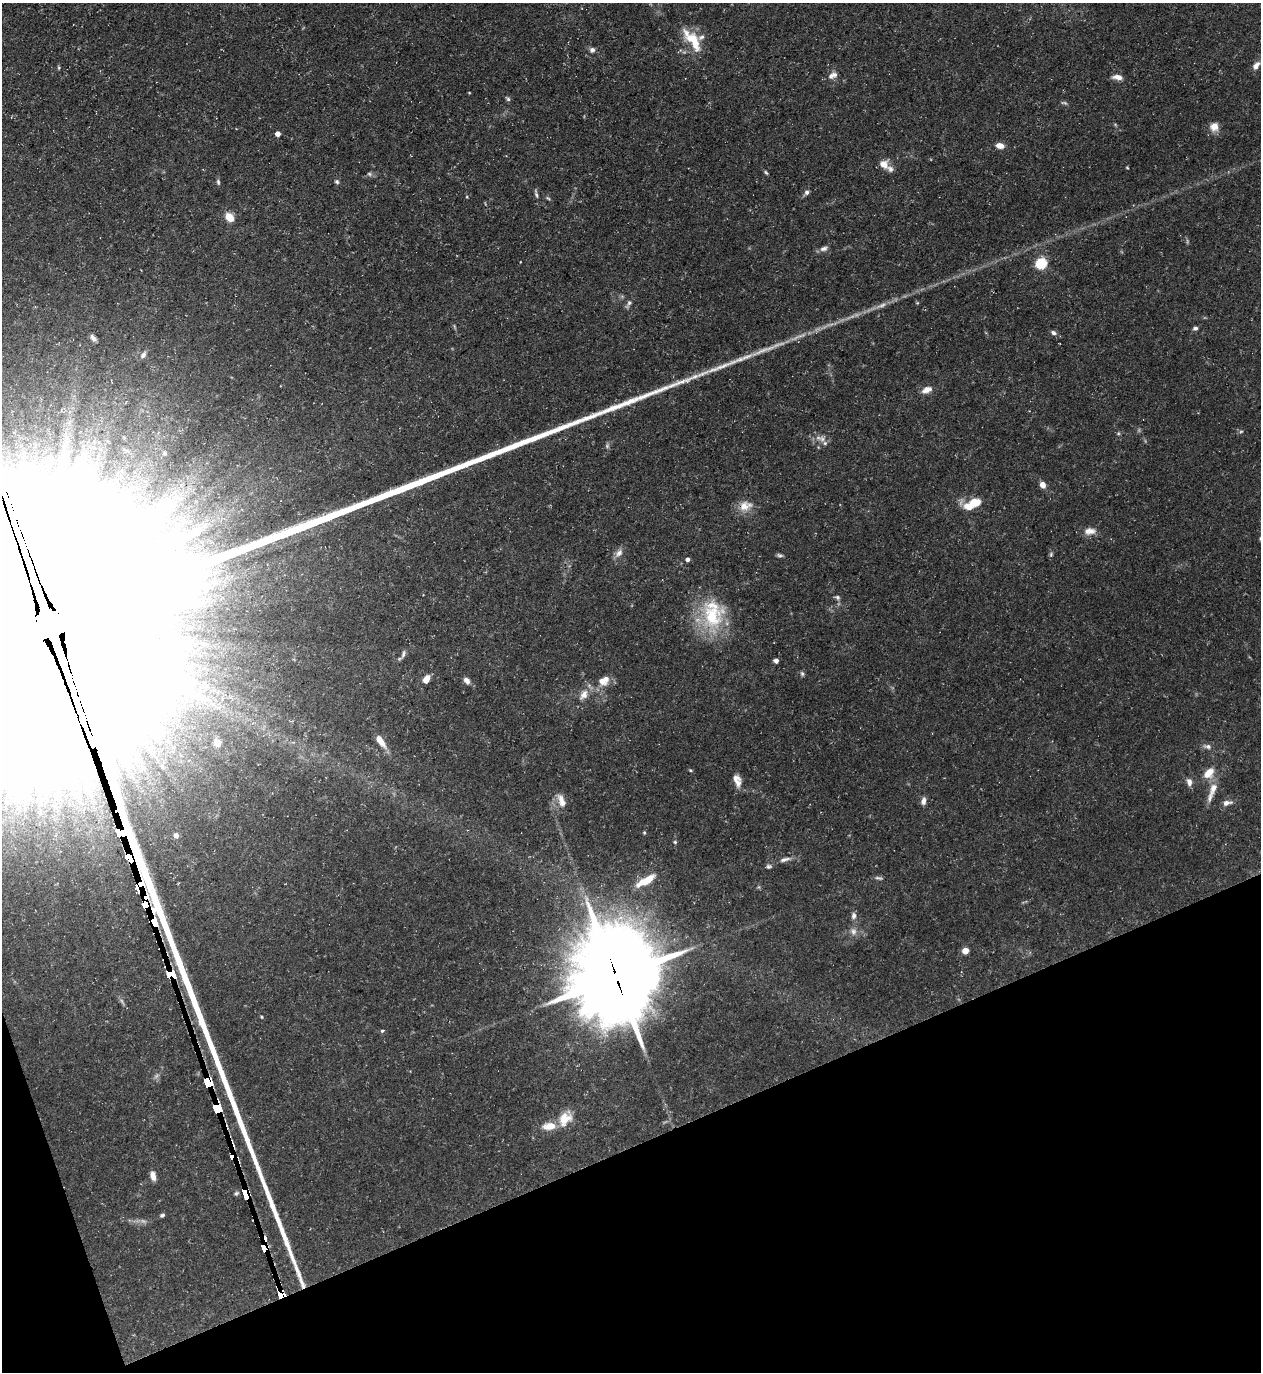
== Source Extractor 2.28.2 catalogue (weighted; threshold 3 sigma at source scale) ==
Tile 14 of 4 x 4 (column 2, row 4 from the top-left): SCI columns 1408-2666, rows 1-1370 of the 5462 x 5478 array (HDU 1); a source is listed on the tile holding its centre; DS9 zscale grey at full resolution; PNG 1263 x 1374 px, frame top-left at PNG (2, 3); no overlay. Shown black and unused: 18% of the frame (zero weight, under 3 of 5 exposures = <1% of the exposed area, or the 3 px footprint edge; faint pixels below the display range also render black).
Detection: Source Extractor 2.28.2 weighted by HDU 2 'WHT'; one run over the whole footprint, this tile lists its part. Background 0.0725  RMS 0.0047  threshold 0.0211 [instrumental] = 3 sigma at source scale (4.5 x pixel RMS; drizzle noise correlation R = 1.50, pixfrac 1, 0.05/0.05 arcsec/px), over >= 5 px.
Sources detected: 107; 4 too faint to see at this stretch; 2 inside a brighter object's white glare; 3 cosmic-ray / hot-pixel residue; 2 long thin detections or spike segments (spike, bleed or trail) — not listed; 10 inside a brighter listed object's ellipse — not listed separately; the other 86 listed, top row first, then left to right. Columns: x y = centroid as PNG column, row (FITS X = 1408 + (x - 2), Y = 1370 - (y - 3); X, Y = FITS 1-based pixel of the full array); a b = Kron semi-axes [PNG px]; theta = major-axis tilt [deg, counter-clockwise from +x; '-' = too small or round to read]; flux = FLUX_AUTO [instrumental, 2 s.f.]
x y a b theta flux
692 38 30 12 -36 11
592 50 7 7 - 1.6
1256 65 12 7 51 2.8
59 68 5 3 - 0.55
831 76 11 8 60 2.3
1117 77 12 6 -8 2.8
508 99 6 5 - 0.88
1064 103 9 4 -16 0.86
1214 127 11 10 - 4.3
277 134 4 4 - 3.2
1000 146 8 6 -13 4.2
884 164 10 10 - 4.3
766 172 6 4 -61 0.7
369 174 7 5 -22 0.98
218 182 8 5 -76 0.96
337 182 6 5 - 0.94
807 192 6 5 - 1.4
536 194 14 4 -77 1.2
229 217 11 8 -46 5.5
824 249 12 6 18 2
1041 263 5 5 - 51
917 303 5 3 - 0.44
629 304 13 5 59 1.5
454 326 6 3 -71 0.59
1195 328 6 5 - 1.3
1053 333 8 6 -25 1.4
93 338 9 5 -48 1.5
143 355 9 6 50 1.6
927 390 12 7 22 3.6
1241 431 6 4 3 0.68
822 439 12 8 -39 3
165 453 5 5 - 0.79
1043 485 6 5 - 4.1
976 502 17 9 10 9.7
745 506 20 13 17 6.3
1090 531 16 9 4 3.9
619 553 13 8 46 2.8
1051 554 6 5 - 0.77
780 555 9 4 -10 1
688 559 4 4 - 1.8
837 597 7 5 -25 1.1
44 609 252 70 -71 340000
712 616 38 32 -88 33
403 654 13 5 67 1.5
776 660 4 4 - 2.4
802 674 7 4 -63 0.86
426 679 8 6 53 4.6
467 681 9 6 -51 2.3
602 681 12 10 -46 4.1
584 695 17 10 58 4.9
380 741 16 6 -53 6.1
217 742 5 4 - 9.7
1207 746 12 7 -9 2.1
691 770 6 3 -20 0.58
1209 773 15 10 46 6.3
1189 782 11 7 -80 2.4
738 783 13 8 76 3
1213 788 20 9 72 5.4
561 801 18 8 -69 4.2
923 801 10 6 78 2.1
1227 803 11 6 13 2.5
644 833 5 4 - 0.55
176 835 4 4 - 2.9
675 842 5 4 - 0.66
130 858 13 5 -68 4900
785 859 17 6 14 2.6
769 866 8 6 -3 1.1
648 880 20 7 35 7.5
139 883 6 5 - 2100
145 905 6 5 - 2500
854 916 9 6 88 1.8
154 922 8 4 -66 2300
853 931 10 8 -89 2.5
965 951 4 4 - 11
171 974 8 4 -7 2400
616 977 34 30 -89 5000
382 1031 5 4 - 0.61
208 1084 9 5 -63 3400
217 1107 9 5 -70 3400
565 1119 20 13 52 8.4
153 1176 10 5 -77 3.3
245 1192 12 4 85 2100
236 1193 10 6 44 82
162 1215 6 4 27 0.9
263 1248 8 4 -76 1200
281 1295 6 4 -6 1400
Overlapping masked pixels (flux is a lower limit): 12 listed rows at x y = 44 609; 130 858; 139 883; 145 905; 154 922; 171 974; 616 977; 208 1084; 217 1107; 245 1192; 263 1248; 281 1295
Isophote crosses this tile's border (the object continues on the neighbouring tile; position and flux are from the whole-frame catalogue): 1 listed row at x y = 44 609